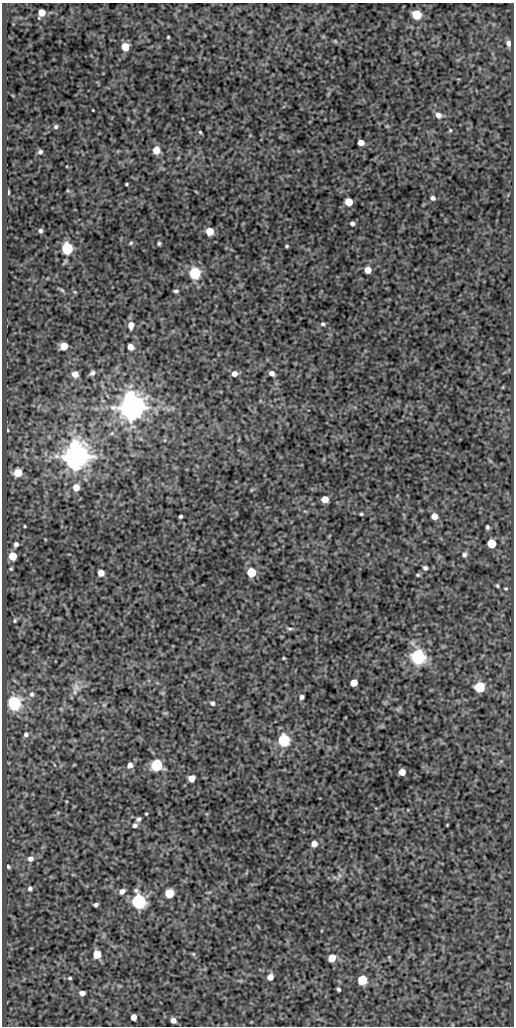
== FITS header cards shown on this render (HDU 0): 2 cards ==
NAXIS1  =                  512
NAXIS2  =                 1024

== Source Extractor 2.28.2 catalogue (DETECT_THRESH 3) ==
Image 512 x 1024 px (HDU 0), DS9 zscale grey, 1 PNG px = 1 image px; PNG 516 x 1028 px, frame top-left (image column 1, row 1024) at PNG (2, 3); no overlay
Background 171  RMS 0.64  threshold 1.93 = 3 sigma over >= 5 px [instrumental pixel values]
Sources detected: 104; all 104 listed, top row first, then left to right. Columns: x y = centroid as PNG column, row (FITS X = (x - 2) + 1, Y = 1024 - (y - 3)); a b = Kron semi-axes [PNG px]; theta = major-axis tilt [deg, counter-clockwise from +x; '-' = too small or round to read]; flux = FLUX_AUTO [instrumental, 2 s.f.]
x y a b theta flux
41 12 6 5 - 830
417 14 6 5 - 2700
168 37 3 3 - 46
335 41 6 4 -46 47
509 43 7 6 - 210
125 47 5 5 - 1400
93 110 3 2 - 29
438 115 7 6 - 250
56 127 5 5 - 95
450 130 5 4 - 49
200 132 4 4 - 50
361 142 5 5 - 480
156 150 6 5 - 760
40 152 5 5 - 120
178 158 5 4 - 38
126 184 3 2 - 50
68 191 5 3 - 41
8 192 4 2 - 95
433 198 5 4 - 140
349 202 5 5 - 1300
352 223 4 4 - 120
40 231 5 4 - 100
210 231 5 5 - 1200
131 243 5 4 - 63
159 243 4 3 - 69
287 246 4 3 - 54
67 248 6 5 - 7000
368 270 5 5 - 700
195 273 6 6 - 6800
62 290 8 4 -36 70
176 291 5 3 - 93
323 324 6 4 3 93
131 325 8 6 86 330
64 346 5 5 - 1100
130 347 5 5 - 430
92 373 7 5 34 130
272 373 6 5 - 210
75 374 6 5 - 330
234 374 6 5 - 320
131 407 8 7 - 84000
8 430 4 3 - 32
112 433 6 4 46 72
75 456 8 8 - 81000
18 473 5 5 - 1600
76 488 6 5 - 560
251 490 6 4 71 40
325 499 5 5 - 840
361 514 4 3 - 57
181 516 4 3 - 76
434 516 5 5 - 430
25 526 3 2 - 37
487 527 4 3 - 86
16 544 4 4 - 160
491 544 5 5 - 1900
464 555 6 5 - 130
12 556 5 5 - 1900
425 568 5 5 - 120
11 569 4 4 - 49
251 572 5 5 - 2900
101 573 5 5 - 540
418 575 5 4 - 59
497 586 4 3 - 58
506 588 6 3 0 49
15 620 6 5 - 70
290 629 8 5 -3 87
418 657 6 6 - 15000
284 658 3 3 - 44
354 683 5 5 - 860
76 687 13 11 -78 370
480 687 6 5 - 4500
32 694 9 7 -75 150
302 697 5 4 - 140
14 703 6 6 - 11000
212 703 6 5 - 120
104 705 6 4 19 50
26 734 6 6 - 140
284 740 6 5 - 9600
130 765 6 6 - 310
156 765 6 6 - 7600
402 772 5 5 - 610
191 778 5 5 - 780
146 814 3 2 - 39
139 819 6 4 32 110
135 825 5 5 - 150
447 825 3 2 - 35
314 844 5 5 - 420
30 859 7 6 - 220
8 866 5 4 - 81
339 875 8 4 -89 100
30 888 5 5 - 120
122 891 7 5 34 220
169 893 5 5 - 2500
139 901 6 6 - 18000
96 905 5 4 - 100
97 954 5 5 - 1400
193 954 6 5 - 57
332 958 5 5 - 1200
270 977 5 5 - 480
70 978 5 4 - 65
362 980 6 5 - 3200
338 989 4 4 - 86
82 993 5 5 - 210
134 1017 5 5 - 480
173 1020 5 4 - 220